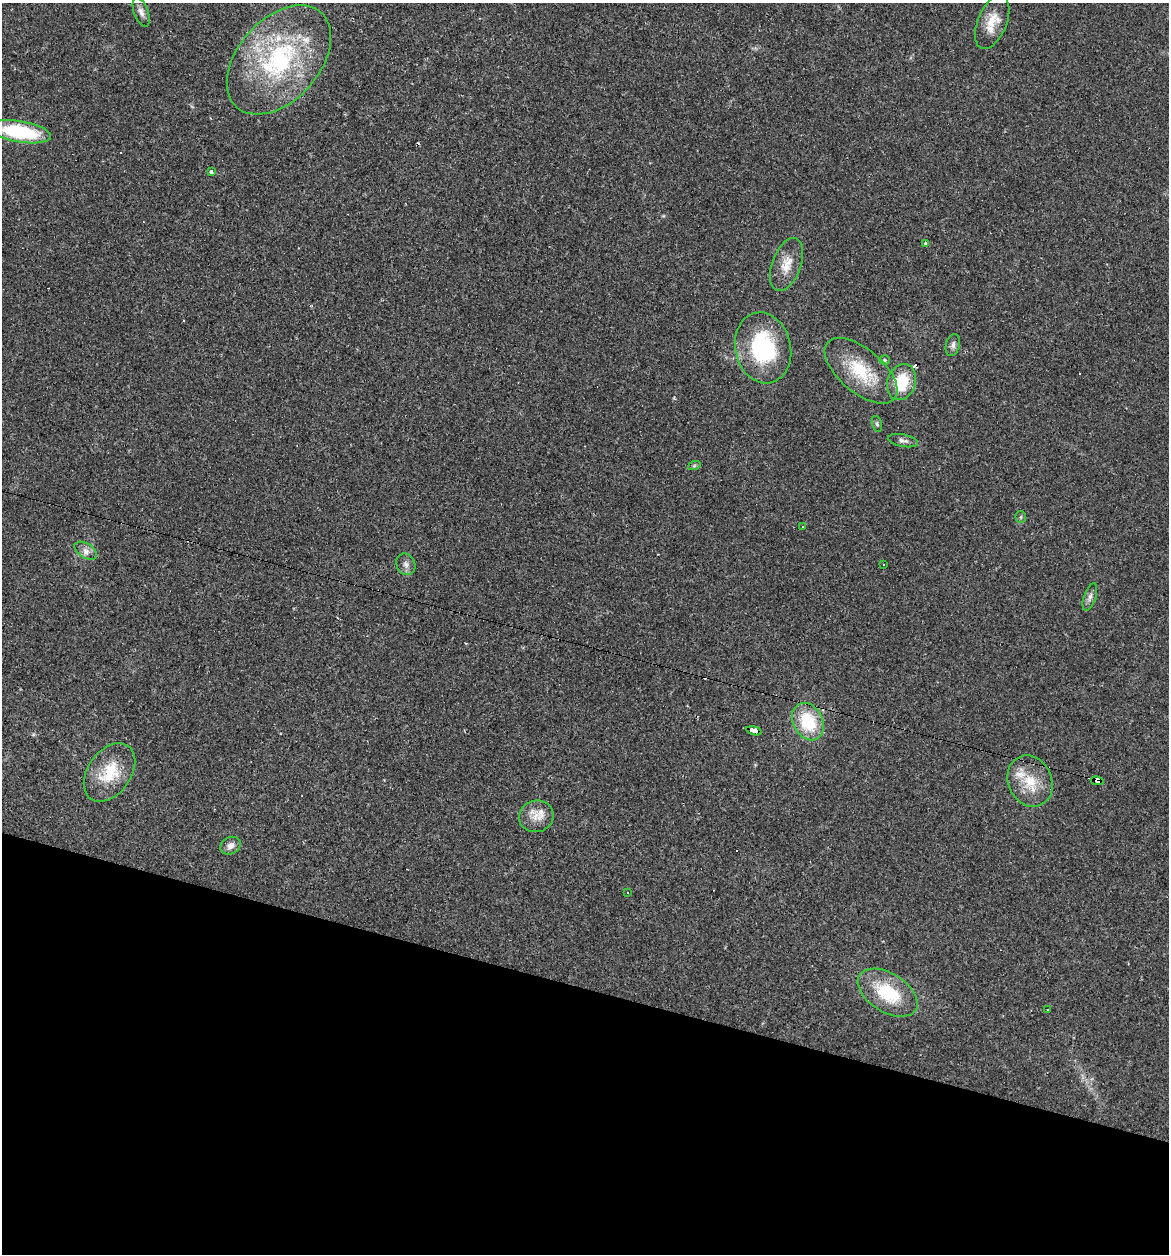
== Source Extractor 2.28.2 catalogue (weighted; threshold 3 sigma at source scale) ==
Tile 15 of 4 x 4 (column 3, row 4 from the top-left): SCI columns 2611-3777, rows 72-1323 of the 5079 x 5086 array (HDU 1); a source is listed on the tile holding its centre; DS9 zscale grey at full resolution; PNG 1171 x 1256 px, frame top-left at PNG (2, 3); each listed source drawn as its Kron ellipse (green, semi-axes under 4 px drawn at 4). Shown black and unused: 21% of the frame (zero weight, under 2 of 3 exposures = <1% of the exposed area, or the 3 px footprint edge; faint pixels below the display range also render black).
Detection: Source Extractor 2.28.2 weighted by HDU 2 'WHT'; one run over the whole footprint, this tile lists its part. Background 0.0227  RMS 0.0044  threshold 0.0197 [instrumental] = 3 sigma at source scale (4.5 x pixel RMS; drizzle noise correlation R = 1.50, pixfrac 1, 0.05/0.05 arcsec/px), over >= 5 px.
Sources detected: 41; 8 cosmic-ray / hot-pixel residue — neither listed nor drawn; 2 inside a brighter listed object's ellipse — not listed separately; the other 31 listed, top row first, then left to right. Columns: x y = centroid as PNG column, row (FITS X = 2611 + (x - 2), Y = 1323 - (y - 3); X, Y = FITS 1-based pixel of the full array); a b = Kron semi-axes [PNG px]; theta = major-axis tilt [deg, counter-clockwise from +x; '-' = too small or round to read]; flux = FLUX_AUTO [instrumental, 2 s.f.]
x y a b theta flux
141 12 15 7 -69 2.3
992 22 28 14 68 8.7
279 60 63 41 48 69
20 132 31 10 -10 36
211 172 3 3 - 1.6
926 243 3 3 - 2.3
787 264 28 14 70 7.7
953 345 11 7 75 1.7
763 348 36 28 -77 42
885 360 5 4 - 0.61
861 371 44 22 -40 22
902 382 18 14 72 16
877 424 8 5 -75 0.89
903 441 15 6 -11 1.8
694 466 6 4 19 0.62
1021 517 6 5 - 0.66
802 526 3 3 - 1
86 551 12 7 -32 2.3
406 564 11 9 -65 2.1
884 564 3 3 - 1.6
1090 597 14 6 72 2
808 722 20 14 -62 22
754 731 8 4 -14 55
110 772 32 21 54 17
1030 781 26 22 -66 14
1097 781 6 4 -11 120
536 816 17 15 16 6.5
230 846 11 8 30 2.6
628 892 3 3 - 2.5
888 993 33 19 -32 24
1047 1010 2 2 - 0.23
Overlapping masked pixels (flux is a lower limit): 2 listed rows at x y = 754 731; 1097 781
Isophote crosses this tile's border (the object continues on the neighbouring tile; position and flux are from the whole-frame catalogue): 1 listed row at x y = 20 132